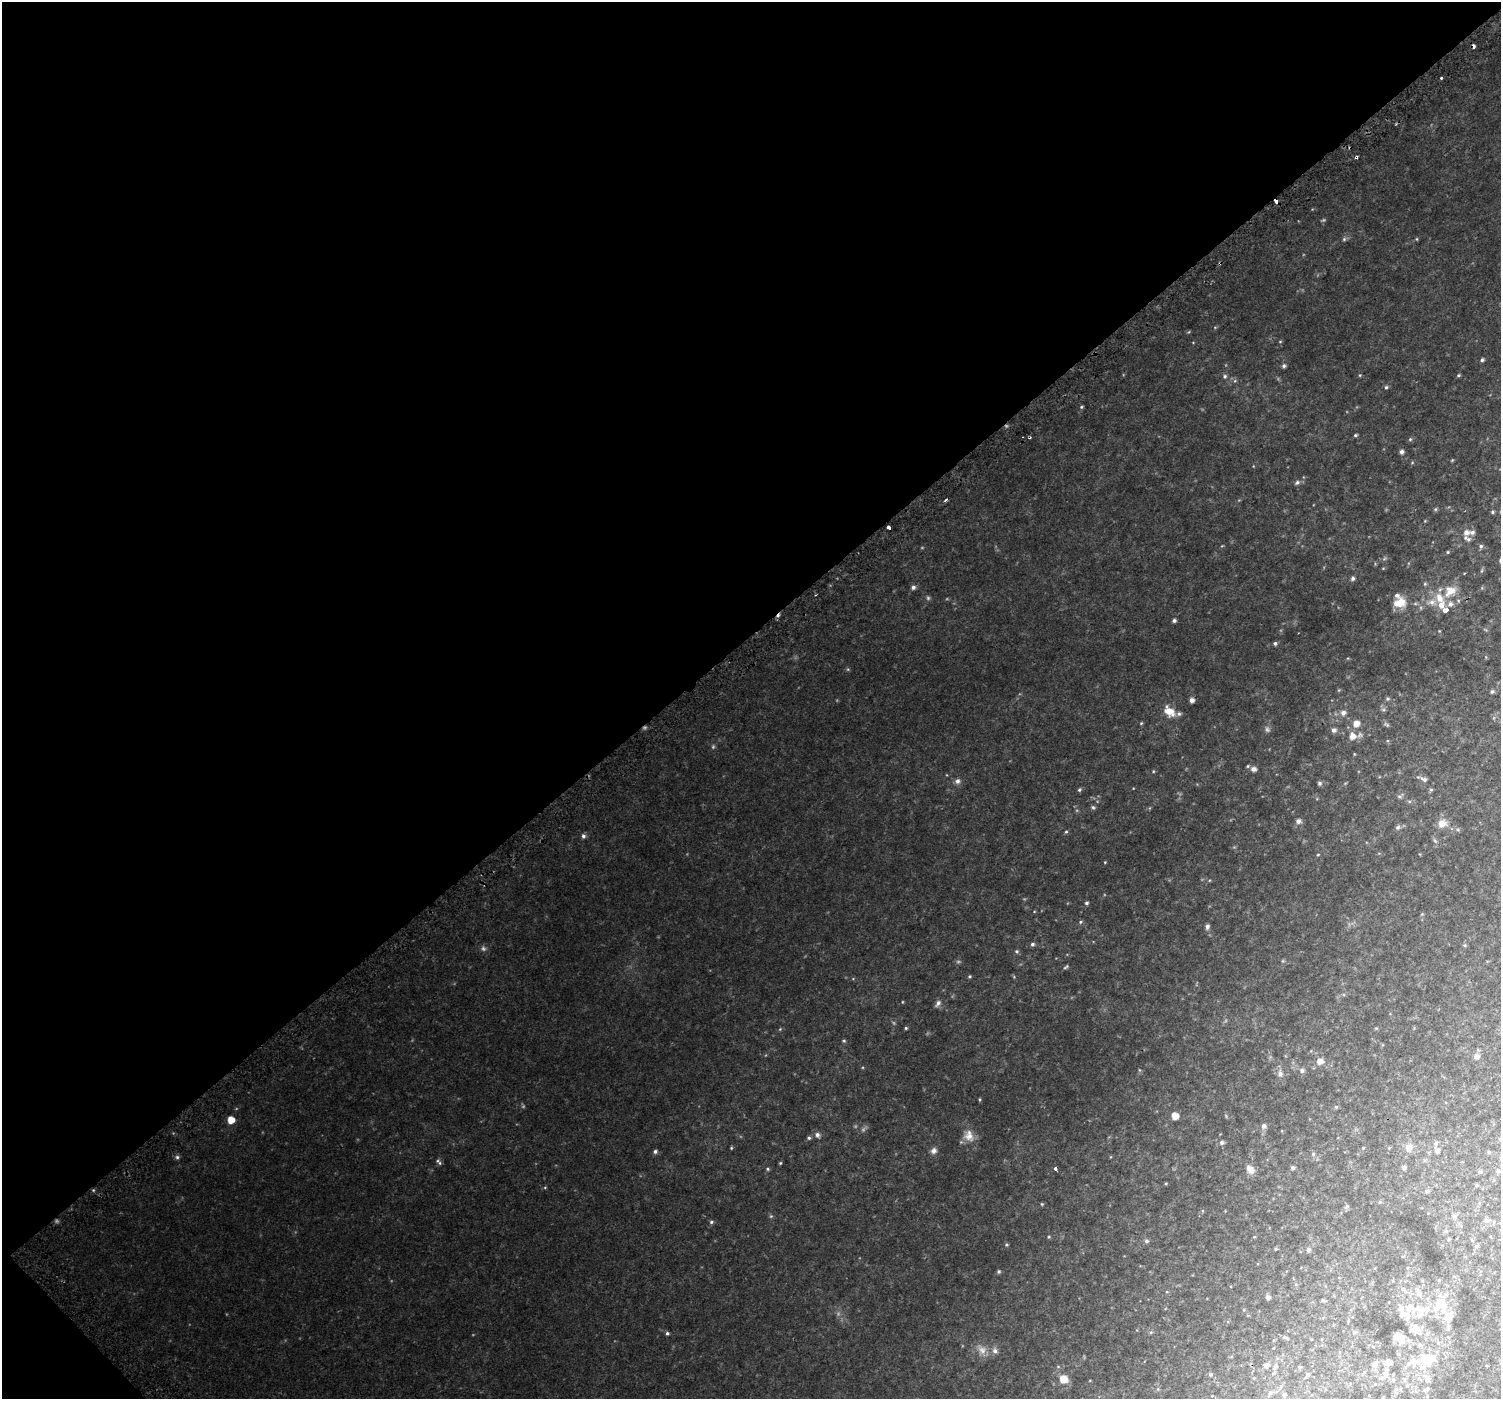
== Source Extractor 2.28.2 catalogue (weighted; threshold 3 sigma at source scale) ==
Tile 5 of 4 x 4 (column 1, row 2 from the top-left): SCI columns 50-1548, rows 3072-4468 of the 6107 x 6073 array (HDU 1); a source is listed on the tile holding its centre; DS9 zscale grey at full resolution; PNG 1503 x 1401 px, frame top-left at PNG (2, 2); no overlay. Shown black and unused: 46% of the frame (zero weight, under 2 of 3 exposures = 3% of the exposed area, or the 3 px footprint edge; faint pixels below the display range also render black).
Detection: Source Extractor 2.28.2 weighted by HDU 2 'WHT'; one run over the whole footprint, this tile lists its part. Background 0.0548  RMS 0.0081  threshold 0.0365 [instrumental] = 3 sigma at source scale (4.5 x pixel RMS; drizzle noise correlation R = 1.50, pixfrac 1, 0.0396/0.0396 arcsec/px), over >= 5 px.
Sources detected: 211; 19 too faint to see at this stretch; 2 cosmic-ray / hot-pixel residue — not listed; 19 inside a brighter listed object's ellipse — not listed separately; the other 171 listed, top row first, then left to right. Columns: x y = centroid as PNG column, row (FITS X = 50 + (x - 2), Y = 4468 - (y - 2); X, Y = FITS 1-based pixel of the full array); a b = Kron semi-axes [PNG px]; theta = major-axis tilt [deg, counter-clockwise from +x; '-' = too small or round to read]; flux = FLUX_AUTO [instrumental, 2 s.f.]
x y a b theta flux
1474 46 3 3 - 4.3
1441 77 3 3 - 7.2
1356 157 4 3 - 2.9
1344 239 6 6 - 1.5
1417 239 5 3 - 0.73
1215 327 6 3 19 0.84
1280 341 5 3 - 0.69
1482 360 5 4 - 1.6
1284 366 5 5 - 1.8
1360 375 4 4 - 0.8
1459 375 5 4 - 1.1
1225 376 6 6 - 1.8
1235 381 6 5 - 1.6
1386 387 5 5 - 1.3
1081 407 5 4 - 1
1355 435 5 4 - 1.1
1029 437 4 3 - 0.96
1410 439 6 5 - 1.2
1402 452 6 5 - 2.5
1452 460 5 4 - 0.75
1412 463 5 3 - 0.77
1297 483 9 6 34 2.2
946 500 4 3 - 1.5
1435 509 6 5 - 1.2
1492 512 5 4 - 1.2
889 527 4 3 - 4.6
1466 532 8 7 - 4.7
1481 546 6 6 - 1.7
1448 552 5 4 - 0.98
1482 571 7 3 71 1.1
1353 578 5 5 - 2.2
1425 584 5 4 - 1.1
913 587 5 5 - 2.4
1450 591 17 12 37 13
1432 602 17 9 4 9.1
1399 603 18 13 12 14
1445 610 5 3 - 12
1174 620 4 4 - 2.2
1485 629 6 3 -20 0.89
1439 631 3 3 - 0.56
1275 643 5 5 - 1.6
848 669 5 4 - 0.95
1492 692 5 4 - 1.5
1388 699 6 6 - 1.4
1192 700 4 4 - 3.7
1383 709 8 6 0 1.7
1169 711 15 9 -41 11
1343 713 8 7 - 3.8
1141 723 5 4 - 0.84
1356 723 7 7 - 6.4
1386 724 9 5 -29 1.5
1334 730 6 5 - 3.1
1352 736 7 7 - 6.6
713 747 6 5 - 1.3
1253 769 7 6 - 3.2
1153 771 5 4 - 0.84
1424 779 11 6 -26 3
957 781 7 6 - 3.2
1320 783 6 6 - 1.5
1079 790 6 5 - 1.4
1431 790 6 5 - 1
1400 796 9 5 39 1.8
1409 801 6 4 -18 1
1093 807 6 5 - 1.4
1298 821 6 6 - 3.2
1442 824 10 9 - 8.3
1398 827 7 6 - 2
1066 832 5 4 - 0.97
583 836 6 5 - 2.2
1435 841 8 4 -54 1.5
1318 855 4 3 - 0.7
1105 862 4 3 - 0.62
1086 903 5 5 - 1.3
1422 914 5 5 - 0.75
1081 922 6 5 - 1.2
1207 926 7 5 78 2.3
1032 944 5 5 - 1.8
1465 945 6 4 45 0.96
1017 951 6 5 - 1.3
1283 961 5 5 - 1
1066 967 8 4 31 1.3
969 976 4 4 - 1
902 1002 4 3 - 0.61
938 1003 11 6 53 2.9
906 1028 4 4 - 0.99
780 1029 6 4 45 0.86
844 1041 5 4 - 0.97
1477 1056 8 7 - 2.9
1320 1061 8 7 - 5.9
1139 1070 6 3 -70 0.83
1302 1071 7 6 - 2.2
1280 1074 10 8 -90 4.1
980 1099 5 3 - 0.78
1336 1107 5 5 - 1.1
1175 1116 5 5 - 10
231 1120 5 5 - 12
1264 1126 8 7 - 2.5
817 1135 7 6 - 3
969 1136 17 13 -59 9.4
809 1138 5 5 - 1.3
1222 1143 7 6 - 1.9
1409 1147 12 10 79 6.3
731 1148 4 4 - 0.79
1363 1148 4 4 - 0.68
1437 1150 9 8 - 3.8
655 1151 6 5 - 1.9
934 1151 9 8 - 3.4
1489 1152 5 5 - 1
1313 1154 7 5 88 1.5
177 1157 6 5 - 1.8
439 1162 10 5 -46 1.9
780 1163 4 3 - 0.81
1404 1167 6 6 - 1.9
1293 1168 5 4 - 1.8
768 1169 5 4 - 1.1
1055 1169 3 3 - 4.6
1250 1169 11 8 -51 5.8
1498 1171 6 6 - 1.8
1480 1172 8 5 -14 1.5
1166 1183 4 3 - 0.63
1477 1185 6 5 - 1.1
545 1187 5 3 - 0.77
93 1190 5 3 - 0.86
1427 1191 7 5 16 1.7
1380 1202 5 5 - 0.87
1479 1203 6 4 -73 0.93
1042 1204 4 4 - 0.82
1347 1206 6 4 43 1.2
1454 1215 8 6 -16 2.5
1486 1220 8 5 7 2.2
711 1222 6 4 17 1.5
1049 1237 4 4 - 0.76
1254 1237 5 3 - 0.6
1472 1240 5 4 - 1
1147 1241 6 6 - 1.8
1006 1245 5 4 - 0.91
1476 1246 7 5 26 1.5
1276 1249 5 4 - 1
1308 1250 6 5 - 1.8
999 1271 5 5 - 1.3
1439 1280 5 5 - 0.85
1418 1293 12 8 -58 4.7
1268 1298 5 5 - 2.3
1323 1300 6 4 -16 0.97
1440 1304 20 17 78 24
1422 1309 32 9 1 15
1448 1327 7 5 83 2
1416 1330 14 9 -49 7.6
1151 1332 6 4 43 0.97
1354 1332 6 5 - 1.4
667 1333 5 4 - 1.4
1285 1337 7 4 -11 1.5
1398 1337 9 7 -35 8.2
1419 1345 6 6 - 1.6
982 1350 14 11 -45 6.8
995 1351 7 6 - 3.1
1427 1359 15 12 7 20
1413 1363 14 13 - 8.2
1375 1364 12 7 45 3.4
1267 1365 9 7 17 2.7
1275 1367 8 5 49 2.1
1299 1367 6 4 -71 0.8
1308 1374 6 5 - 1.4
1385 1374 21 9 52 5.9
1210 1375 5 5 - 1.3
1063 1379 7 6 - 13
1393 1379 6 4 -72 1.1
1428 1379 7 7 - 2.4
1427 1389 9 5 25 1.7
1270 1393 7 5 35 1.8
1284 1395 6 5 - 1.7
Overlapping masked pixels (flux is a lower limit): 3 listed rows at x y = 1474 46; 1356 157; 1029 437